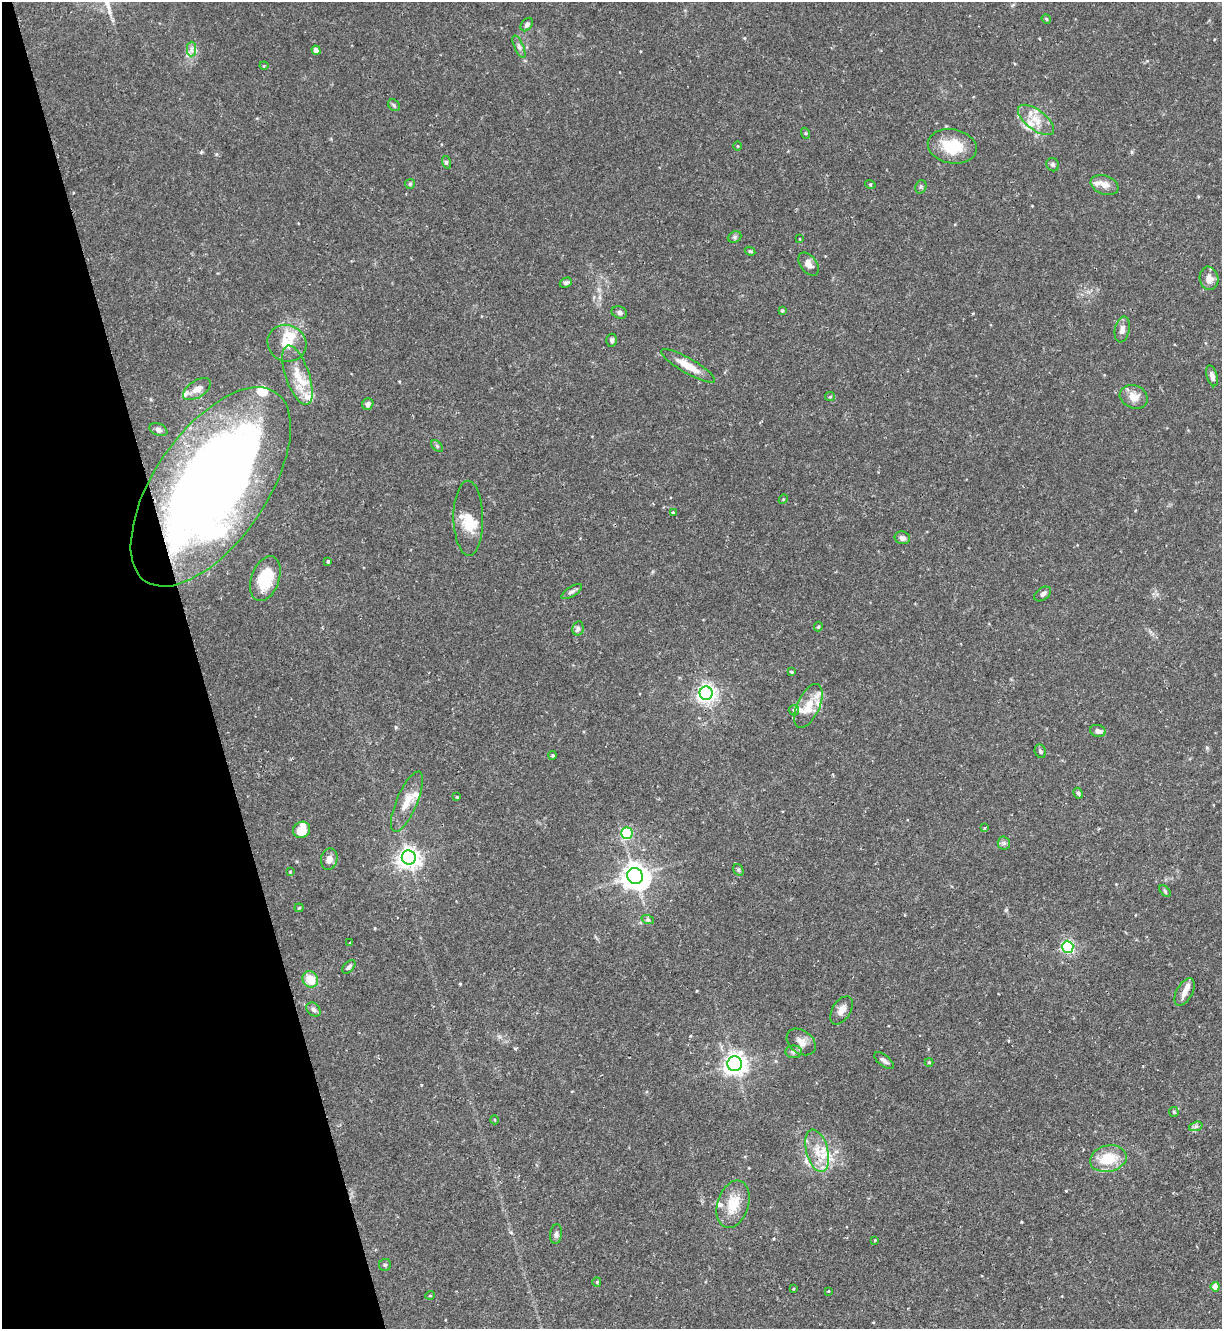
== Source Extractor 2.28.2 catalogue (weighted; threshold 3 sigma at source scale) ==
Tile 5 of 4 x 4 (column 1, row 2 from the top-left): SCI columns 145-1364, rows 2655-3981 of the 5293 x 5308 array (HDU 1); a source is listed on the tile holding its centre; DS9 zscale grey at full resolution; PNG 1224 x 1331 px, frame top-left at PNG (2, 2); each listed source drawn as its Kron ellipse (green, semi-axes under 4 px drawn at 4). Shown black and unused: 16% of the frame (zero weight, under 2 of 3 exposures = <1% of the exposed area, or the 3 px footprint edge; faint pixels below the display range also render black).
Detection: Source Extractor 2.28.2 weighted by HDU 2 'WHT'; one run over the whole footprint, this tile lists its part. Background 0.0844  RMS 0.0045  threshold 0.0203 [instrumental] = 3 sigma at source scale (4.5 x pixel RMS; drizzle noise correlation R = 1.50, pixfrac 1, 0.05/0.05 arcsec/px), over >= 5 px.
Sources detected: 115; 1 inside a brighter object's white glare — neither listed nor drawn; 18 inside a brighter listed object's ellipse — not listed separately; the other 96 listed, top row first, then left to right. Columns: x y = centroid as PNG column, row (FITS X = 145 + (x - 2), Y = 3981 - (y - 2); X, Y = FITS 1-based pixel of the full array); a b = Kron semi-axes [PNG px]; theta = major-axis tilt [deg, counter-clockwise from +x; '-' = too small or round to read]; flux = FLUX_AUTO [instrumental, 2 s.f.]
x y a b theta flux
1046 19 5 4 - 0.6
527 25 7 5 51 1.2
519 47 12 4 -66 1.4
191 49 7 4 89 1.4
316 50 5 4 - 2.1
264 66 4 4 - 0.44
394 105 6 5 - 0.8
1036 120 21 10 -37 6.7
805 133 5 3 - 0.53
738 146 4 3 - 0.37
952 146 25 17 -11 15
446 162 6 4 -74 0.72
1053 165 7 6 - 0.89
410 184 5 5 - 0.7
870 184 5 3 - 0.47
1105 185 14 9 -19 3.3
921 187 7 5 70 0.86
735 237 7 5 22 0.99
800 239 3 2 - 0.27
750 251 5 3 - 0.6
809 264 13 8 -53 2.8
1209 278 11 9 -80 3.6
566 283 6 4 25 0.97
782 310 4 4 - 0.56
619 312 8 6 -21 1.3
1122 329 13 7 78 2.5
612 340 6 5 - 1.1
287 343 20 18 -26 8.7
688 366 31 7 -30 7.4
297 375 31 12 -71 11
1212 376 11 5 -74 2.1
197 389 15 8 34 3.9
830 397 5 4 - 0.54
1134 397 14 11 -24 5
368 404 6 5 - 1.4
158 430 9 6 -22 1.4
437 446 7 4 -46 0.75
211 487 115 56 55 510
783 499 5 4 - 0.55
673 513 3 3 - 2
468 518 37 15 -89 9
902 538 8 6 -13 1.9
328 561 3 3 - 0.6
265 578 23 14 70 19
572 592 12 4 32 1.3
1043 594 9 6 35 1.6
818 627 5 4 - 0.59
578 628 7 5 77 1.3
791 672 4 4 - 0.6
706 693 6 6 - 220
808 706 24 11 65 7.3
794 710 5 5 - 0.83
1098 731 8 6 -17 1.8
1040 751 7 5 -67 0.98
553 755 4 4 - 0.63
1078 793 5 4 - 0.71
457 797 4 3 - 0.43
407 802 32 10 67 7.4
984 828 4 3 - 0.84
301 830 9 8 - 6.8
627 833 6 5 - 35
1004 843 6 6 - 1.1
409 858 7 7 - 290
329 859 11 8 77 2.9
738 870 6 4 -60 0.69
290 872 4 3 - 0.39
635 876 8 7 - 520
1165 891 7 4 -47 0.69
299 908 4 4 - 0.49
648 920 6 4 -19 0.7
350 943 3 2 - 0.51
1068 947 6 5 - 71
349 967 8 5 49 1.1
310 979 8 7 - 7.7
1184 992 15 8 62 3.3
313 1009 8 6 -44 1.4
841 1010 15 9 58 3.3
801 1042 16 11 -37 4
794 1052 8 6 2 1.4
884 1061 11 5 -38 1.7
929 1062 4 4 - 0.43
735 1064 7 7 - 320
1174 1112 5 5 - 0.61
495 1120 4 3 - 0.38
1196 1126 7 4 18 1
817 1151 21 11 -75 8
1108 1159 18 13 12 14
733 1204 24 15 72 11
556 1234 10 6 82 1.3
875 1240 4 2 - 0.32
385 1265 6 6 - 0.91
597 1282 5 4 - 0.52
1215 1287 5 4 - 5.1
793 1289 3 2 - 0.33
828 1291 3 3 - 0.4
430 1295 5 3 - 0.41